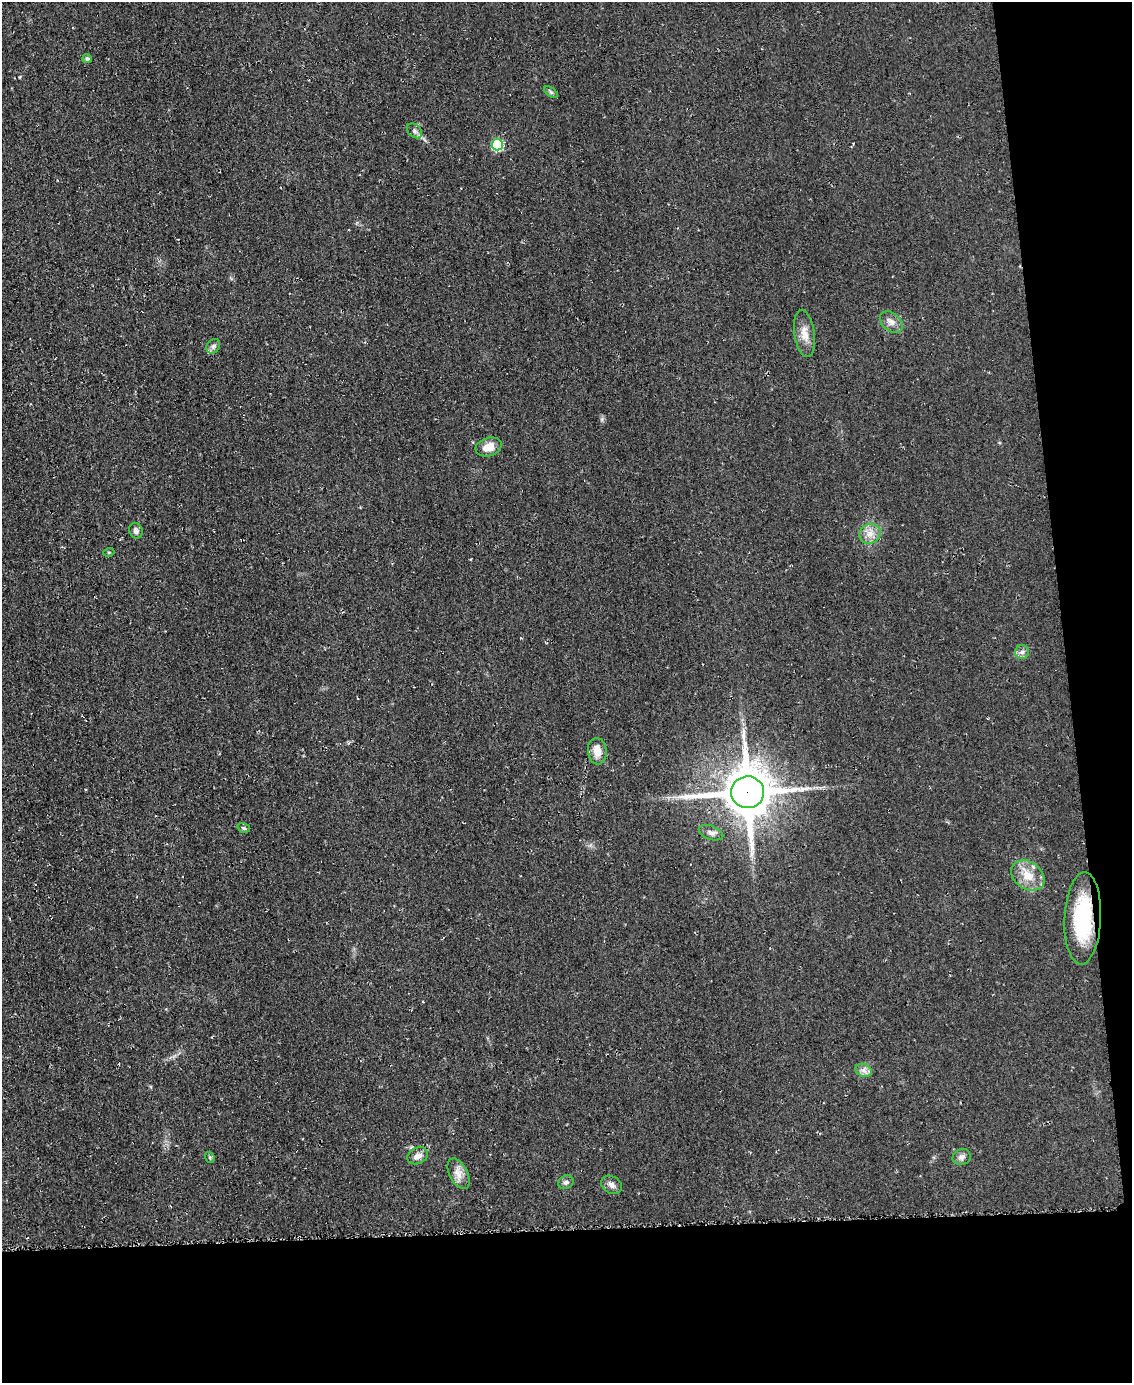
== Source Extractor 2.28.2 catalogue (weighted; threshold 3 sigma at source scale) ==
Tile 12 of 4 x 3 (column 4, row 3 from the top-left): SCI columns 3402-4531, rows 174-1554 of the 4561 x 4553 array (HDU 1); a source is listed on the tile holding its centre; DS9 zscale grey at full resolution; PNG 1134 x 1385 px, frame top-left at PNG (2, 2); each listed source drawn as its Kron ellipse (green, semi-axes under 4 px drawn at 4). Shown black and unused: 17% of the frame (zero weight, under 2 of 3 exposures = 3% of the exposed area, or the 3 px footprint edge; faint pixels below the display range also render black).
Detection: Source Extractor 2.28.2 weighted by HDU 2 'WHT'; one run over the whole footprint, this tile lists its part. Background 0.0474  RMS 0.013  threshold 0.0589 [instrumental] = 3 sigma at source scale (4.5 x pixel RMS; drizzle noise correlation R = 1.50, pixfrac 1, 0.05/0.05 arcsec/px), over >= 5 px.
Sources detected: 26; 1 inside a brighter listed object's ellipse — not listed separately; the other 25 listed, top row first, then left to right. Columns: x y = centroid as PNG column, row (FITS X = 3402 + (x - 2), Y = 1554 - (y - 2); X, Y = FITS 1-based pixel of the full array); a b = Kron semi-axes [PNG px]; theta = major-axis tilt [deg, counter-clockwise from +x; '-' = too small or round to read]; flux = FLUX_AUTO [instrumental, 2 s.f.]
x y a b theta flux
87 59 5 4 - 3
551 92 8 4 -36 2.4
414 131 9 6 -43 3.7
497 145 6 5 - 97
891 322 13 9 -41 8.5
805 334 23 10 -81 14
213 346 8 6 53 3.5
489 447 13 9 17 15
136 531 8 6 -71 4.5
870 534 11 10 - 11
109 552 5 3 - 1.3
1022 652 7 7 - 4.1
597 751 13 9 -83 16
747 792 16 16 - 5400
244 828 6 4 -17 2.4
711 833 13 7 -19 5.6
1028 875 18 13 -36 21
1083 918 46 18 87 92
864 1070 8 6 -19 5.4
418 1156 11 8 26 7.7
210 1157 6 4 -69 1.8
962 1157 9 7 24 4.8
458 1174 16 9 -62 11
566 1182 8 6 24 3.6
611 1185 11 8 -32 5.8
Overlapping masked pixels (flux is a lower limit): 2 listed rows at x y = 747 792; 1083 918